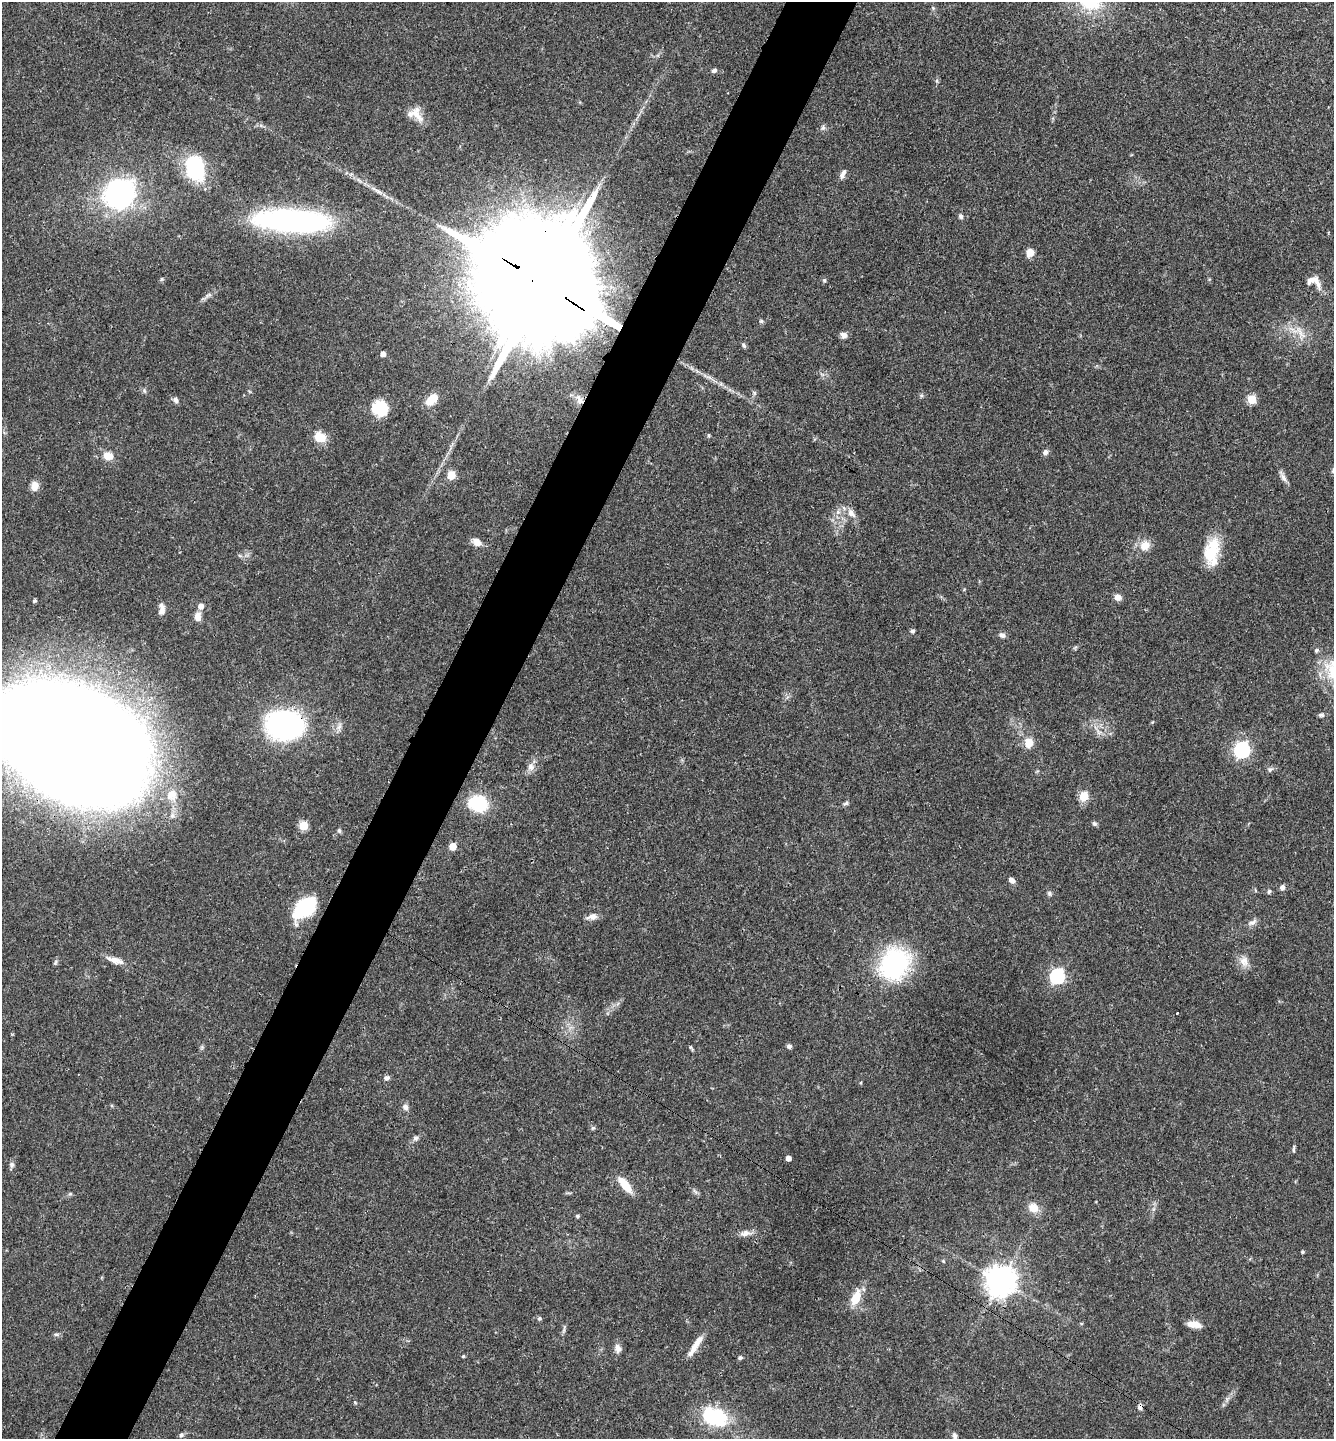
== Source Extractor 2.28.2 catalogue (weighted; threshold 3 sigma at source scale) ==
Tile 7 of 4 x 4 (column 3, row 2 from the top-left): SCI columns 2820-4151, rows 2881-4317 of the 5772 x 5764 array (HDU 1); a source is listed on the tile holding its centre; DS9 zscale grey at full resolution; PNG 1336 x 1441 px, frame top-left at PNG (2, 2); no overlay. Shown black and unused: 5% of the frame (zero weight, under 3 of 4 exposures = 1% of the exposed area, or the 3 px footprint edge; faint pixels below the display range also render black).
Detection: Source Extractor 2.28.2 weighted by HDU 2 'WHT'; one run over the whole footprint, this tile lists its part. Background 0.0626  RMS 0.0045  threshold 0.0201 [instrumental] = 3 sigma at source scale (4.5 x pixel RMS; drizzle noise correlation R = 1.50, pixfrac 1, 0.05/0.05 arcsec/px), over >= 5 px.
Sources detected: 118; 3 inside a brighter listed object's ellipse — not listed separately; the other 115 listed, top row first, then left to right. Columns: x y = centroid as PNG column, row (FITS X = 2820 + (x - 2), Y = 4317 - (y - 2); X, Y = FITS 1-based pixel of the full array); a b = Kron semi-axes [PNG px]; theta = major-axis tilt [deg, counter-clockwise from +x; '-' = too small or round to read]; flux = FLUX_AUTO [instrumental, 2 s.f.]
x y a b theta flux
714 70 7 5 31 1.1
937 81 6 4 -90 0.73
417 114 25 11 -61 6
823 128 8 6 -77 1.1
195 168 28 19 -74 35
843 174 13 6 63 2.1
119 194 19 17 32 130
961 216 7 6 - 1.2
291 220 68 20 -3 130
1030 253 9 8 - 4
162 279 5 5 - 0.59
824 280 6 5 - 0.73
541 283 49 24 -34 29000
1318 284 19 7 -68 3.3
761 321 5 5 - 0.72
1300 332 25 8 -61 5.5
844 335 8 6 -22 2.3
744 345 7 5 -57 0.91
383 354 4 4 - 2.9
709 377 10 4 -13 1.2
721 384 7 4 -18 0.99
144 391 8 4 -71 0.84
754 393 7 4 90 0.8
921 395 6 5 - 0.77
432 399 14 9 43 8.5
1252 399 5 5 - 17
176 400 8 6 -52 1.5
579 400 16 9 -59 3.9
380 408 12 11 - 25
709 435 5 5 - 0.73
320 437 11 9 -36 8.5
1045 452 7 6 - 1.6
108 456 10 8 -19 6
451 475 5 5 - 14
1283 477 19 5 -59 2.2
34 486 11 8 82 3.9
838 512 7 6 - 1.6
851 513 14 9 -51 3.4
477 542 11 8 -33 3.7
1145 545 15 12 38 5.5
1211 553 30 19 88 16
240 556 6 4 -19 0.72
1118 597 7 7 - 2.9
35 601 4 4 - 0.89
201 606 7 6 - 2.6
162 609 12 6 87 3.2
198 617 11 7 87 3.1
912 631 6 4 15 0.75
1002 635 8 6 -21 1.7
1075 647 7 4 44 0.65
1316 650 6 5 - 1.1
1321 715 7 6 - 1.1
284 725 33 24 -5 120
339 727 14 6 76 2.2
1099 732 11 6 -32 2.5
70 742 105 67 -31 3500
1029 743 6 5 - 13
1242 750 7 6 - 130
531 767 10 9 - 2.8
1270 769 9 7 31 1.3
172 795 17 15 51 8
1084 796 5 5 - 20
478 803 10 9 - 41
846 803 8 5 29 0.99
1094 824 6 5 - 0.99
303 825 5 5 - 22
339 830 6 5 - 0.77
453 846 5 5 - 9.2
1011 880 8 6 -46 2
1282 887 7 6 - 1.7
1255 890 6 3 -71 0.49
1269 891 6 5 - 0.89
1049 893 6 6 - 1.1
305 907 25 14 39 35
592 917 14 7 10 2.8
1252 922 13 6 28 2.1
115 960 25 7 -16 4.4
1244 961 16 12 -73 4.3
55 962 8 4 70 0.83
894 964 26 22 52 75
1057 976 7 6 - 92
1177 1013 3 3 - 0.77
789 1046 6 5 - 1.3
202 1047 7 4 72 0.74
691 1048 8 3 -50 0.7
387 1078 8 6 7 1.3
861 1083 5 3 - 0.44
405 1107 9 7 -54 1.7
593 1128 6 5 - 0.71
415 1138 7 6 - 1.3
1294 1149 11 3 84 0.75
788 1158 4 4 - 3.2
12 1165 7 6 - 1.4
625 1185 18 7 -51 11
695 1192 10 3 -50 0.92
70 1194 6 5 - 0.69
1033 1208 12 11 - 5.5
577 1216 5 4 - 0.76
745 1233 15 8 5 3.1
1302 1252 3 3 - 0.76
943 1261 5 4 - 0.43
1001 1281 9 9 - 750
856 1298 14 8 65 11
539 1318 6 5 - 0.78
1194 1324 16 7 -9 4.5
564 1329 14 3 74 1.1
56 1334 8 5 -5 0.92
697 1343 25 8 52 5.1
618 1348 9 7 -79 2.7
463 1356 5 4 - 0.49
740 1357 6 5 - 0.84
1140 1407 7 6 - 1.8
714 1417 27 17 -19 33
181 1435 7 6 - 1.1
955 1436 8 6 -77 1.2
Overlapping masked pixels (flux is a lower limit): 5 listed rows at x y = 541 283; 579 400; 284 725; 70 742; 1140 1407
Isophote crosses this tile's border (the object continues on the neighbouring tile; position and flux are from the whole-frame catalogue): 1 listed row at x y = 70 742